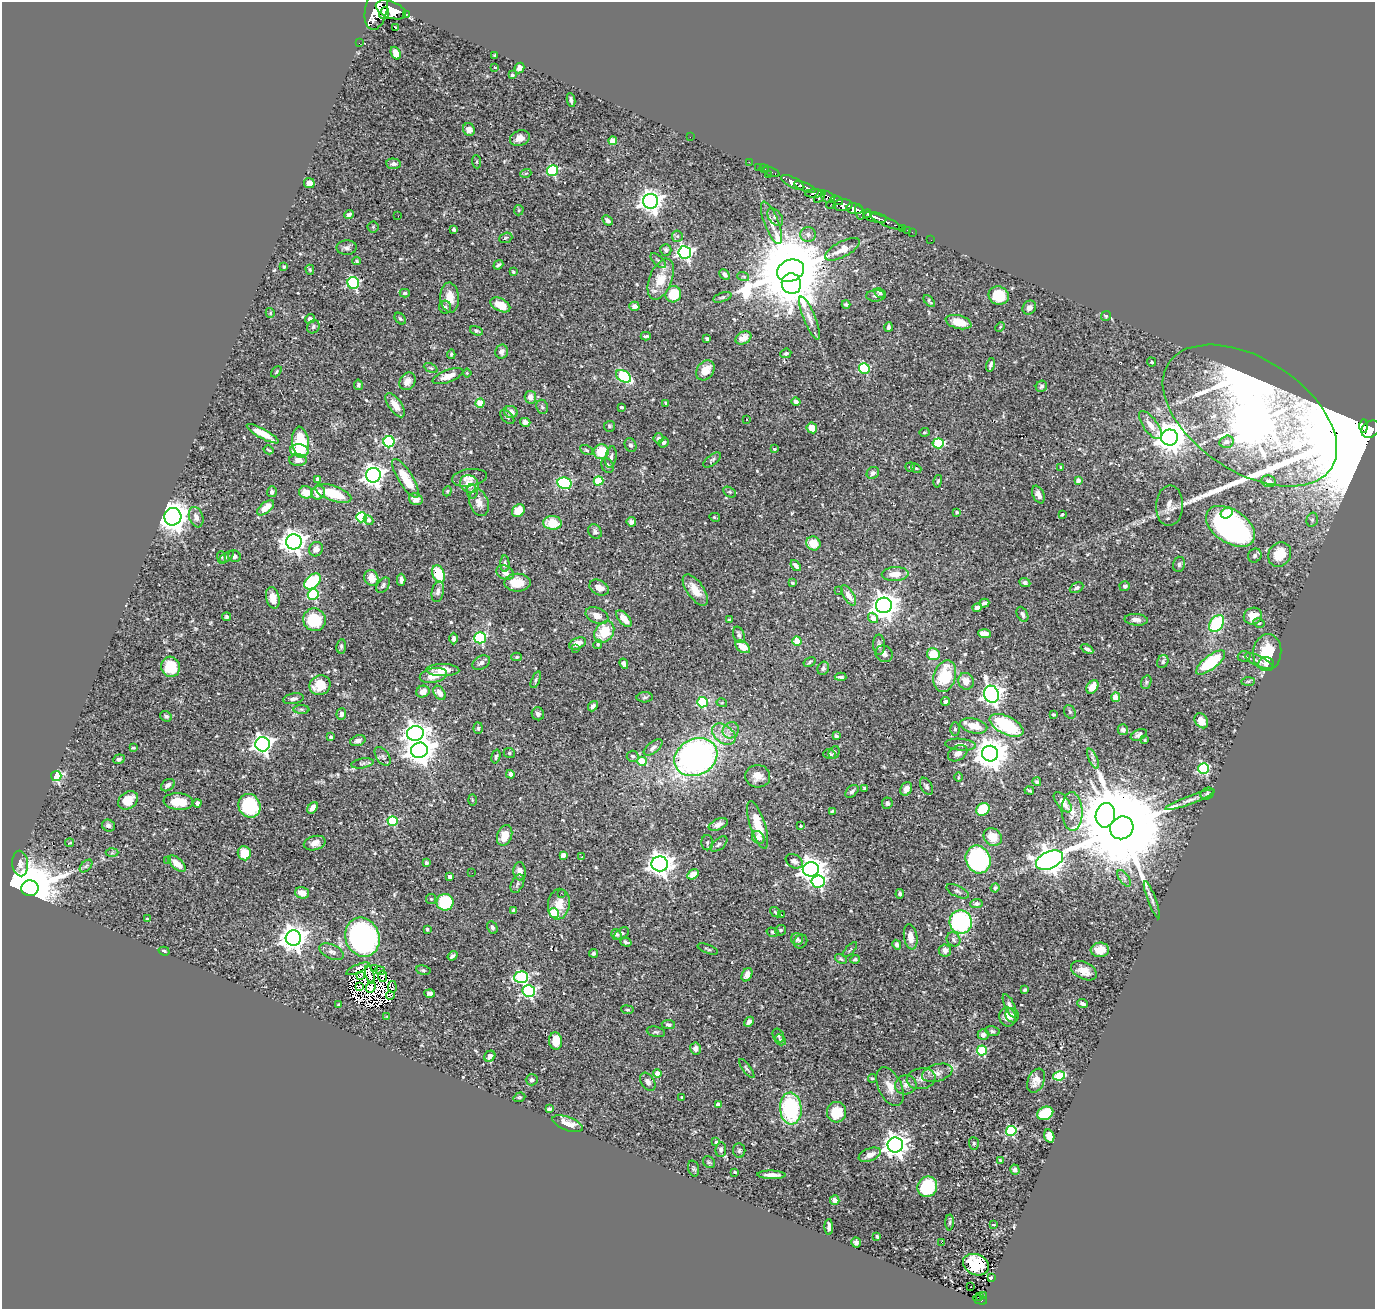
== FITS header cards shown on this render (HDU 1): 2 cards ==
NAXIS1  =                 1373
NAXIS2  =                 1307

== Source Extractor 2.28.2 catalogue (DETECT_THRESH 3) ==
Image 1373 x 1307 px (HDU 1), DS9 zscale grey, 1 PNG px = 1 image px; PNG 1377 x 1311 px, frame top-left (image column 1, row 1307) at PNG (2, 2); each listed source drawn as its Kron ellipse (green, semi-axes under 4 px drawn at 4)
Background 0.534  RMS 0.019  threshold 0.0555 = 3 sigma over >= 5 px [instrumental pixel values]
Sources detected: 588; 7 with non-positive FLUX_AUTO (blend fragments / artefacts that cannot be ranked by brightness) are neither listed nor drawn; of the other 581, the 500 brightest by FLUX_AUTO listed and drawn (81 fainter detections omitted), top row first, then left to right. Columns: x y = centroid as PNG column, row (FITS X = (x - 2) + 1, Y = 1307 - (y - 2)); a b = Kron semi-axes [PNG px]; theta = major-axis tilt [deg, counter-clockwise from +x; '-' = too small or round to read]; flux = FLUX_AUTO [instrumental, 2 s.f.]
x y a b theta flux
376 9 20 11 77 4300
391 10 16 8 -21 3300
384 13 6 4 67 850
406 14 3 3 - 92
395 28 3 2 - 1.6
359 43 2 2 - 4.8
396 53 6 5 - 10
495 55 3 3 - 1.5
495 67 3 2 - 1.7
519 68 5 4 - 5.7
512 75 3 3 - 1.8
571 100 7 4 -82 3.8
469 130 6 6 - 8.6
690 137 2 2 - 46
520 138 10 7 20 11
613 141 4 4 - 24
477 162 7 4 -85 2
749 162 2 2 - 7.4
393 164 7 5 -3 4
759 167 2 2 - 6.5
764 169 5 2 - 10
552 170 5 5 - 130
772 172 8 3 -23 34
526 173 5 3 - 1.3
768 175 3 2 - 45
793 182 13 5 -26 1300
309 183 5 5 - 8.9
805 187 11 4 -21 930
814 194 9 4 2 370
820 197 7 3 53 340
828 197 7 5 -20 310
837 200 6 3 -29 250
651 201 7 7 - 950
831 205 5 3 - 100
843 205 9 6 2 950
854 209 8 5 -14 1600
519 210 5 5 - 1.9
859 212 8 4 -77 820
349 214 4 4 - 3.7
867 214 4 3 - 350
398 216 2 2 - 11
775 217 10 6 -50 4.2
875 217 12 4 -12 1000
608 220 6 4 -44 4.6
887 222 17 3 -25 270
771 223 22 7 -69 12
373 227 5 5 - 1.9
903 228 3 3 - 30
454 229 4 3 - 2.3
907 230 2 2 - 5.5
912 232 2 2 - 7.1
808 234 8 7 - 5.6
677 236 6 5 - 2.1
506 238 7 5 20 1.9
931 240 2 2 - 3.9
347 248 10 7 3 5.1
842 249 19 7 28 18
666 250 6 5 - 2.8
685 252 6 6 - 320
357 261 4 4 - 2.5
658 261 9 5 -42 3
498 265 5 3 - 2.3
284 267 3 3 - 1.7
310 270 5 3 - 2
790 271 14 10 23 19000
513 272 3 3 - 1.8
725 275 6 4 -45 4.7
743 276 6 3 -19 1.4
661 279 21 11 68 31
353 283 6 5 - 180
791 284 10 9 - 1100
405 293 5 4 - 2.8
880 293 6 4 -30 2.8
673 294 8 7 - 43
876 296 10 5 2 4.1
999 296 10 9 - 45
722 297 9 4 18 2.4
450 298 15 9 -86 17
929 301 7 3 -47 2.4
846 304 4 3 - 2.3
500 305 10 6 -27 17
634 306 5 4 - 5.6
445 307 6 6 - 3.3
1029 308 7 6 - 4.6
270 313 5 4 - 1.5
1106 316 5 4 - 1.7
809 318 23 6 -68 10
310 319 5 4 - 3.6
400 319 7 4 -48 2
959 322 13 6 -15 19
313 327 7 6 - 3
888 327 5 3 - 3.7
1000 327 5 3 - 1.3
476 331 7 4 -21 2.4
646 336 5 3 - 2.2
743 338 8 6 29 9.8
707 339 4 3 - 2.3
502 352 7 6 - 6.3
786 353 5 4 - 2.2
451 354 5 4 - 1.7
1151 362 5 3 - 1.7
991 365 7 3 74 3.1
431 368 7 4 -26 1.8
864 368 5 5 - 120
705 370 11 8 53 18
276 372 6 3 47 1.5
467 373 4 4 - 1.4
448 376 16 6 21 12
623 376 8 5 -32 120
407 381 9 7 56 8.3
358 385 5 4 - 2.8
1041 386 6 5 - 2.9
530 397 6 5 - 12
796 402 4 4 - 4.2
480 403 4 4 - 35
666 403 4 3 - 1.6
395 405 14 6 -55 13
542 407 7 6 - 2.6
621 407 3 3 - 3
511 412 7 6 - 8.7
1250 416 97 56 -33 9900
507 417 8 5 -45 2.6
746 419 3 3 - 2.9
525 422 5 4 - 4.6
1150 425 16 7 -53 12
609 426 5 5 - 2.1
1364 426 7 4 -90 18000
812 428 6 5 - 18
1370 429 10 7 39 700000
924 432 5 4 - 1.6
263 434 18 5 -29 24
1170 437 8 8 - 2100
658 438 5 5 - 3.4
300 442 16 8 -83 65
389 442 5 5 - 150
1227 442 7 6 - 6.4
664 443 5 4 - 2.8
938 443 5 5 - 71
630 445 7 5 -61 3.2
774 449 3 3 - 1.6
269 450 5 2 - 1.4
586 450 7 4 -28 1.8
299 451 9 6 -4 29
601 452 8 7 - 33
611 457 11 5 80 4.6
298 460 8 6 -2 6.1
712 460 10 5 38 2.8
608 466 8 6 -64 5.1
910 467 5 4 - 2
1061 467 3 3 - 1.5
916 468 6 3 -43 1.4
873 473 7 5 43 3.5
373 475 7 7 - 770
405 478 22 7 -58 34
469 478 17 8 8 9.3
318 479 4 3 - 4
598 481 5 4 - 47
938 481 6 3 76 1.6
1078 481 4 4 - 9.2
1268 481 7 6 - 5
564 483 7 5 -13 120
469 484 10 8 -39 14
447 491 5 4 - 1.5
272 492 5 5 - 4.2
306 492 7 6 - 16
472 492 7 5 -85 2.9
730 492 7 5 -28 2.2
318 493 7 6 - 13
333 493 19 7 -19 40
1038 494 9 5 -65 6.6
416 499 7 6 - 10
479 503 14 9 -72 11
1169 506 20 13 87 14
266 508 10 5 38 17
518 511 7 5 46 23
957 512 3 3 - 2.6
1227 513 6 5 - 26
1062 514 4 2 - 1.4
173 517 9 8 - 1800
196 517 10 7 -71 7.1
361 517 5 5 - 94
715 517 5 2 - 1.8
368 520 5 4 - 4.8
1312 520 7 5 75 2.8
631 522 5 4 - 3.5
552 523 9 7 -4 32
1231 526 27 16 -34 280
595 531 8 6 -54 3.5
294 542 8 7 - 1000
813 543 7 7 - 22
316 549 7 6 - 8.6
1280 554 12 11 - 30
234 556 6 5 - 4.2
1255 556 7 6 - 3.5
222 557 6 3 -70 1.3
226 557 9 4 37 2.2
505 564 8 4 -89 3.2
1179 564 8 6 75 3.5
796 566 6 3 -52 4.6
505 573 9 7 -28 8.2
439 574 9 6 -70 42
895 574 13 7 3 14
371 578 8 7 - 15
401 580 6 3 90 4.2
312 581 9 6 44 88
517 583 13 9 0 25
792 583 3 3 - 1.4
1025 583 6 4 -24 3
383 585 9 6 56 3.1
1125 586 5 5 - 2.5
599 588 10 7 -27 9.8
1077 588 7 5 27 4
695 590 18 8 -55 19
839 591 2 2 - 3.1
438 592 11 6 78 4.9
313 595 5 5 - 100
848 595 11 5 -58 10
273 598 11 6 -76 16
984 603 5 4 - 4.7
884 605 8 7 - 1400
977 607 5 4 - 5.7
1022 614 8 5 -62 4
597 615 12 7 -23 11
1253 616 9 8 - 15
226 617 4 3 - 2
873 618 5 4 - 13
624 619 10 5 -48 15
314 620 11 11 - 53
730 620 3 3 - 2.1
1136 620 11 6 -5 6.2
1259 623 6 4 -28 1.8
1217 624 9 6 53 100
604 632 12 9 54 40
984 634 6 4 -4 17
739 635 8 5 -71 3.4
480 638 6 5 - 120
454 639 6 4 -90 3.5
797 641 4 4 - 26
577 643 9 5 21 11
598 644 5 4 - 2.4
879 645 10 6 -87 3.8
341 646 7 4 84 3
743 647 8 5 -36 16
575 649 3 3 - 1.9
1087 649 7 4 -29 3.4
1267 652 18 14 84 44
884 654 9 8 - 5
933 654 6 6 - 28
1244 656 6 5 - 2.5
517 657 5 4 - 2
1259 661 15 5 -25 6
810 662 6 4 30 1.7
1163 662 7 5 63 3.3
1211 662 17 7 38 77
481 663 9 6 31 4.5
624 664 5 4 - 3.4
1266 664 8 6 3 6.2
171 667 10 9 - 38
823 668 7 5 63 3.3
443 670 16 6 -1 20
433 675 14 7 12 18
945 676 16 11 74 53
841 677 6 3 -3 2.5
536 680 9 4 67 2.4
966 681 8 7 - 13
1248 681 7 4 2 2.1
1146 682 7 5 70 1.9
320 685 11 9 31 29
1092 687 7 5 53 17
423 692 7 5 22 11
439 693 8 5 -56 11
991 694 8 7 - 760
645 697 8 5 3 2.4
1116 697 5 4 - 16
293 699 10 5 10 4.4
946 701 4 3 - 3
702 702 5 5 - 120
722 703 5 3 - 1.4
593 706 5 4 - 4.4
301 709 8 4 -1 2.3
1070 712 7 5 -63 2.4
341 714 5 5 - 5.4
538 714 6 6 - 4
1053 715 4 3 - 1.5
166 716 6 5 - 2.8
1201 721 8 6 -55 12
1007 725 18 9 -26 98
974 726 14 7 -13 20
478 728 5 4 - 2.4
955 729 6 5 - 2.6
731 730 8 7 - 6.8
1123 730 5 5 - 3.7
415 733 8 7 - 820
724 734 13 9 -37 14
1139 735 8 5 23 3.9
836 736 4 4 - 3
331 737 3 3 - 3.6
1145 740 4 3 - 1.3
358 741 8 5 19 5
262 744 7 7 - 660
961 745 15 5 -5 7
653 747 11 5 38 4.8
133 748 4 2 - 1.6
419 750 8 7 - 1600
834 752 6 5 - 2
509 753 6 5 - 2
958 753 10 7 31 8
829 754 6 5 - 2.5
990 754 8 8 - 2600
383 756 10 6 -54 4.1
496 756 7 3 75 2.5
633 756 6 5 - 2.8
696 757 22 18 28 550
1093 758 11 4 -66 3.6
119 759 6 4 21 3.2
642 761 5 4 - 33
362 763 11 5 10 2.8
1204 769 5 5 - 130
510 774 4 4 - 5.5
56 776 5 5 - 170
758 776 12 11 - 12
958 777 5 3 - 1.4
1037 782 4 4 - 1.9
168 785 7 5 35 5.1
926 786 9 5 -62 3.8
864 788 4 3 - 1.6
906 789 7 5 63 9.8
1029 790 5 3 - 1.9
852 791 8 5 42 3.8
1207 794 7 5 29 2.6
128 800 11 8 37 18
472 800 6 4 -89 1.4
1190 800 26 4 21 7.3
178 802 15 8 -5 22
1063 802 12 6 -51 14
197 803 4 4 - 4.1
887 803 6 5 - 3.5
249 806 12 10 -66 79
313 808 6 4 52 8.4
983 809 7 6 - 48
832 811 4 3 - 1.6
1072 811 19 10 -88 17
1105 815 12 9 78 4600
393 821 5 5 - 94
718 825 10 5 24 6.6
758 825 25 7 -72 29
108 826 7 5 -29 4.5
801 826 3 3 - 2.5
1122 828 12 11 - 33000
505 835 11 7 71 17
993 837 9 8 - 20
758 838 7 5 -52 7.3
69 843 4 2 - 12
315 843 11 7 16 8.5
707 843 8 6 89 2.6
719 844 10 5 39 3.5
112 853 6 4 2 1.7
244 853 7 6 - 25
563 855 4 4 - 7.9
582 857 3 2 - 5.3
978 859 14 12 -67 230
1049 860 14 8 25 1500
167 861 3 3 - 2.5
794 861 9 6 -30 4.9
426 863 4 3 - 2.6
20 864 13 8 -85 7.6
177 864 11 5 -41 13
660 864 8 7 - 1000
86 866 8 4 45 2.6
811 869 8 7 - 1000
520 871 9 6 -86 9.9
472 873 2 2 - 2.5
693 874 6 4 32 13
450 877 4 3 - 6.3
1124 878 9 4 -55 3.4
818 881 6 6 - 210
517 884 10 6 64 3.5
30 888 9 7 6 11000
995 888 4 4 - 2.5
957 891 12 5 -25 3.6
302 893 7 5 -16 11
561 893 2 2 - 5.6
900 894 4 4 - 2.6
431 899 5 5 - 1.6
1152 900 20 4 -69 4.6
445 902 8 8 - 65
559 904 15 11 81 18
976 904 6 4 2 3.3
514 911 4 3 - 2.3
775 912 6 4 -40 1.9
554 913 5 4 - 62
781 915 3 2 - 1.5
147 919 4 3 - 1.4
961 922 11 11 - 170
492 927 6 5 - 3.2
427 929 3 3 - 2
781 930 5 5 - 2.5
772 932 6 4 -17 1.9
622 933 8 5 32 2.7
616 934 5 5 - 2.8
362 937 20 17 -69 390
911 937 12 6 -81 11
293 938 8 7 - 1400
797 939 6 6 - 3.4
954 939 7 6 - 4.2
800 941 7 6 - 2.9
626 942 6 3 -18 2.5
897 945 5 4 - 4.3
708 949 11 3 -20 2.2
850 950 9 2 49 1.3
945 950 6 6 - 6.8
1100 950 9 7 3 13
164 951 5 3 - 2.2
332 952 13 7 -24 6.2
593 953 4 4 - 3.9
453 956 5 3 - 3.6
841 959 6 4 -30 1.8
855 959 4 4 - 2.6
375 968 4 2 - 1.7
358 969 12 3 23 3.5
380 970 5 3 - 2.4
423 970 7 5 -10 2.1
1084 971 14 8 -25 12
370 975 9 3 -73 3
747 975 7 5 62 6.2
361 976 3 2 - 2.1
383 976 6 3 -85 2
521 977 7 6 - 130
360 986 4 2 - 1.5
371 987 6 4 68 5.5
392 987 6 3 -81 2.7
1025 990 4 3 - 1.9
529 991 6 6 - 220
430 994 5 4 - 3.8
390 995 4 3 - 1.6
1083 1004 5 3 - 4.1
338 1005 3 3 - 1.8
1010 1006 13 5 -65 5.4
627 1010 6 3 -8 1.4
1012 1015 7 6 - 5.7
387 1017 4 3 - 1.5
1008 1017 9 8 - 8.7
749 1022 5 4 - 4.3
668 1025 7 4 -7 3
992 1031 7 5 -11 2.4
656 1032 9 5 -12 2.7
983 1035 5 5 - 6.2
778 1036 7 5 -60 2.5
780 1040 6 5 - 2.2
555 1041 9 6 -84 20
696 1048 6 5 - 7.1
982 1050 5 5 - 83
490 1056 6 5 - 7
747 1068 11 3 -53 2.6
937 1073 16 8 16 9.5
657 1074 4 4 - 24
1059 1076 6 4 11 67
872 1078 4 3 - 1.3
921 1079 14 10 9 8.4
532 1080 6 5 - 2.9
1036 1081 12 8 68 10
648 1082 10 6 -56 5.3
906 1085 11 9 12 7.3
890 1087 21 11 -65 16
519 1097 6 4 19 1.7
682 1098 3 3 - 2.3
718 1105 4 4 - 9.1
549 1109 4 3 - 3
791 1109 16 11 -86 120
837 1112 10 9 - 30
1045 1113 8 6 24 50
568 1124 16 6 -21 15
1011 1131 5 5 - 120
1049 1136 7 5 -75 20
716 1142 4 4 - 1.3
974 1143 6 5 - 2
895 1145 7 7 - 1100
721 1149 7 5 84 3.2
739 1151 7 6 - 2.4
870 1155 12 6 22 10
1000 1160 3 3 - 1.5
709 1162 6 5 - 2
694 1169 8 5 -73 2.2
1015 1170 5 4 - 4.5
735 1172 3 2 - 1.5
772 1175 14 3 -1 8.8
927 1187 10 9 - 71
835 1200 5 4 - 8.1
950 1222 8 4 89 1.8
993 1225 4 3 - 2.3
829 1227 8 3 -88 5.2
877 1236 4 3 - 2
856 1242 5 4 - 3.8
941 1242 4 2 - 4.5
976 1265 13 10 -26 52
991 1278 4 3 - 4.7
971 1287 3 2 - 2.3
979 1296 4 2 - 14
984 1296 3 2 - 5.4
980 1300 7 3 -15 79
At the frame edge (FLAGS 8, measured only in part): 2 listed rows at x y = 376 9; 1370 429
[81 fainter detections neither listed nor drawn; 7 non-positive-flux detections neither listed nor drawn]